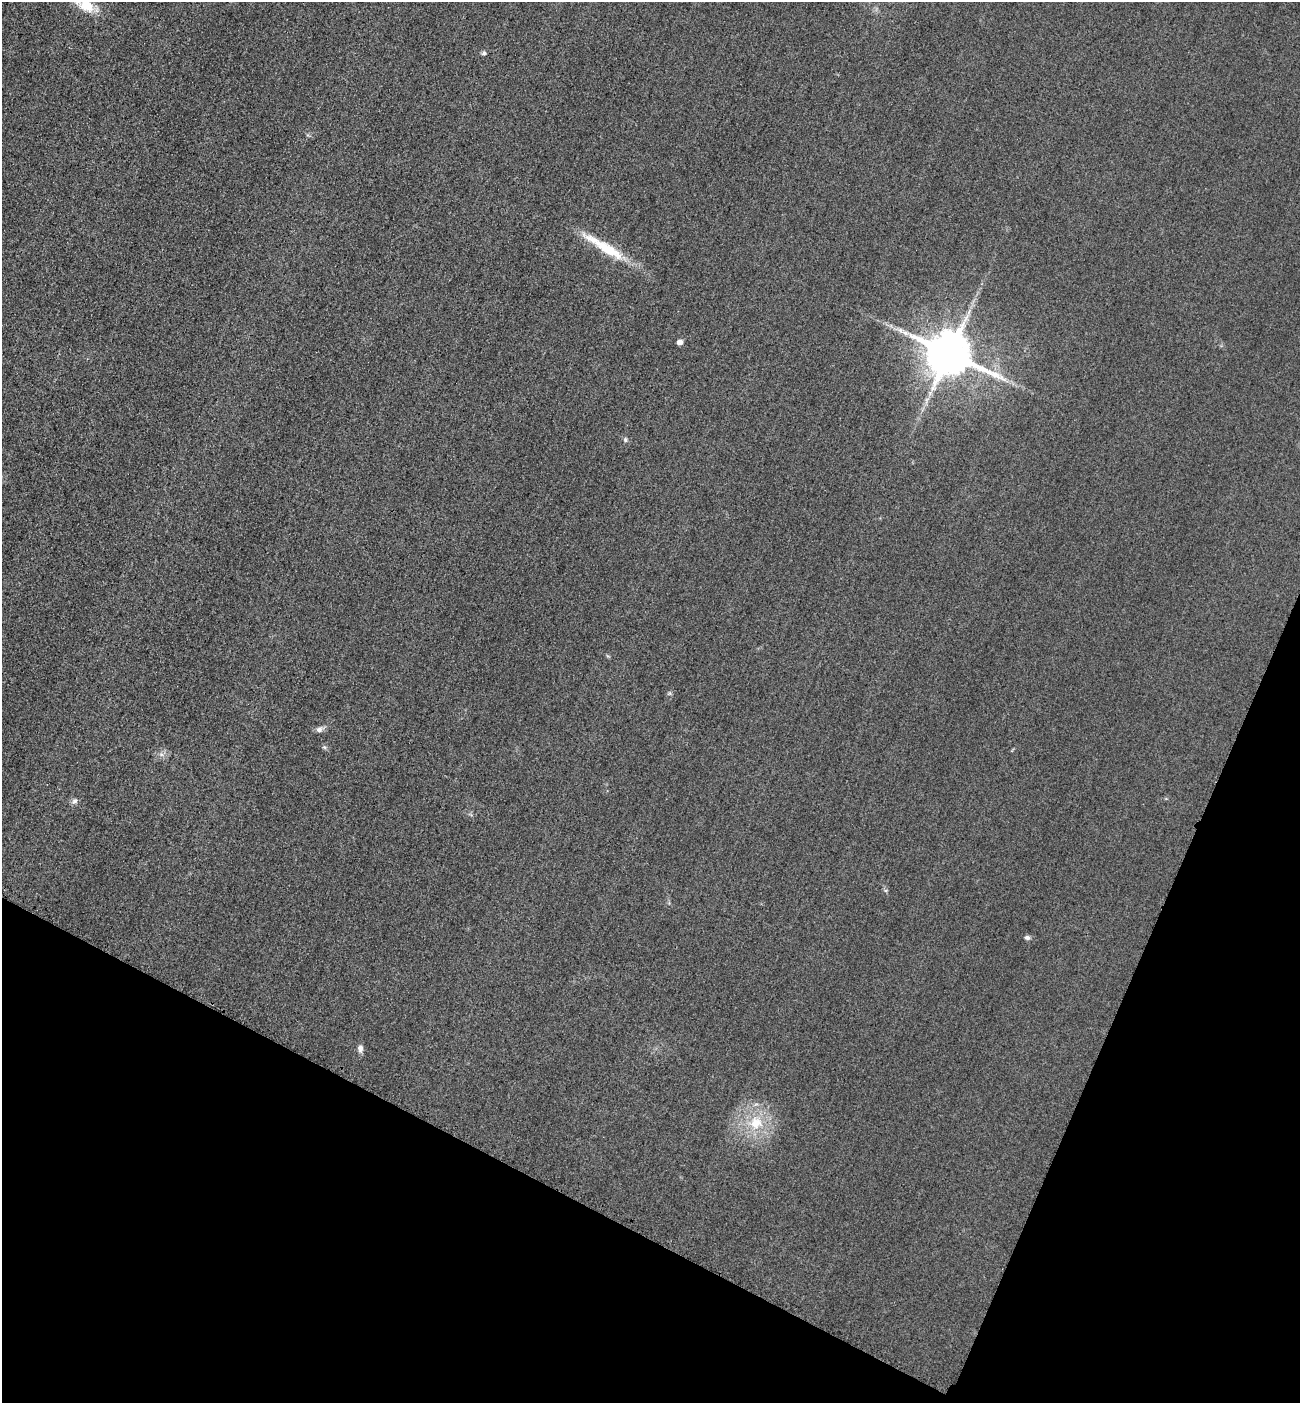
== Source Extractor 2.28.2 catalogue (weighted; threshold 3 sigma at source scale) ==
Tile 15 of 4 x 4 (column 3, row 4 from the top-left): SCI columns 2901-4198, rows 26-1426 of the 5667 x 5654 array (HDU 1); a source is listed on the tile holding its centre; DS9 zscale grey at full resolution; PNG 1302 x 1405 px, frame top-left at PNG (2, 2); no overlay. Shown black and unused: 21% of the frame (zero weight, under 3 of 4 exposures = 3% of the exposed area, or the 3 px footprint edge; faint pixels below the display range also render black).
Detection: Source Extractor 2.28.2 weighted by HDU 2 'WHT'; one run over the whole footprint, this tile lists its part. Background 0.0584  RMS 0.017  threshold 0.0756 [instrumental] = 3 sigma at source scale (4.5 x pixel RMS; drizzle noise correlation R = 1.50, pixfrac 1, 0.05/0.05 arcsec/px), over >= 5 px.
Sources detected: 13; all 13 listed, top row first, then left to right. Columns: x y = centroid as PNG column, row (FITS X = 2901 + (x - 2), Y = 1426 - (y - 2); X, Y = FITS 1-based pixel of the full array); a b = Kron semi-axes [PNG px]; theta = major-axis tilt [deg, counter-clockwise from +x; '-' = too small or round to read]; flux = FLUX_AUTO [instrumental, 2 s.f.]
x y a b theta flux
87 5 24 19 -50 44
484 53 6 5 - 3.1
604 247 67 11 -31 68
969 312 7 4 71 4.2
680 342 6 5 - 7.3
949 354 13 11 -24 8400
625 440 7 5 -88 3.3
319 730 9 7 6 6.4
324 747 6 4 -43 2.8
74 801 8 7 - 5.1
1027 938 8 6 -14 4.3
360 1048 10 7 87 6.7
756 1123 20 19 - 54
Isophote crosses this tile's border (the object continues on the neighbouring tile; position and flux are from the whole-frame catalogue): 1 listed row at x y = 87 5